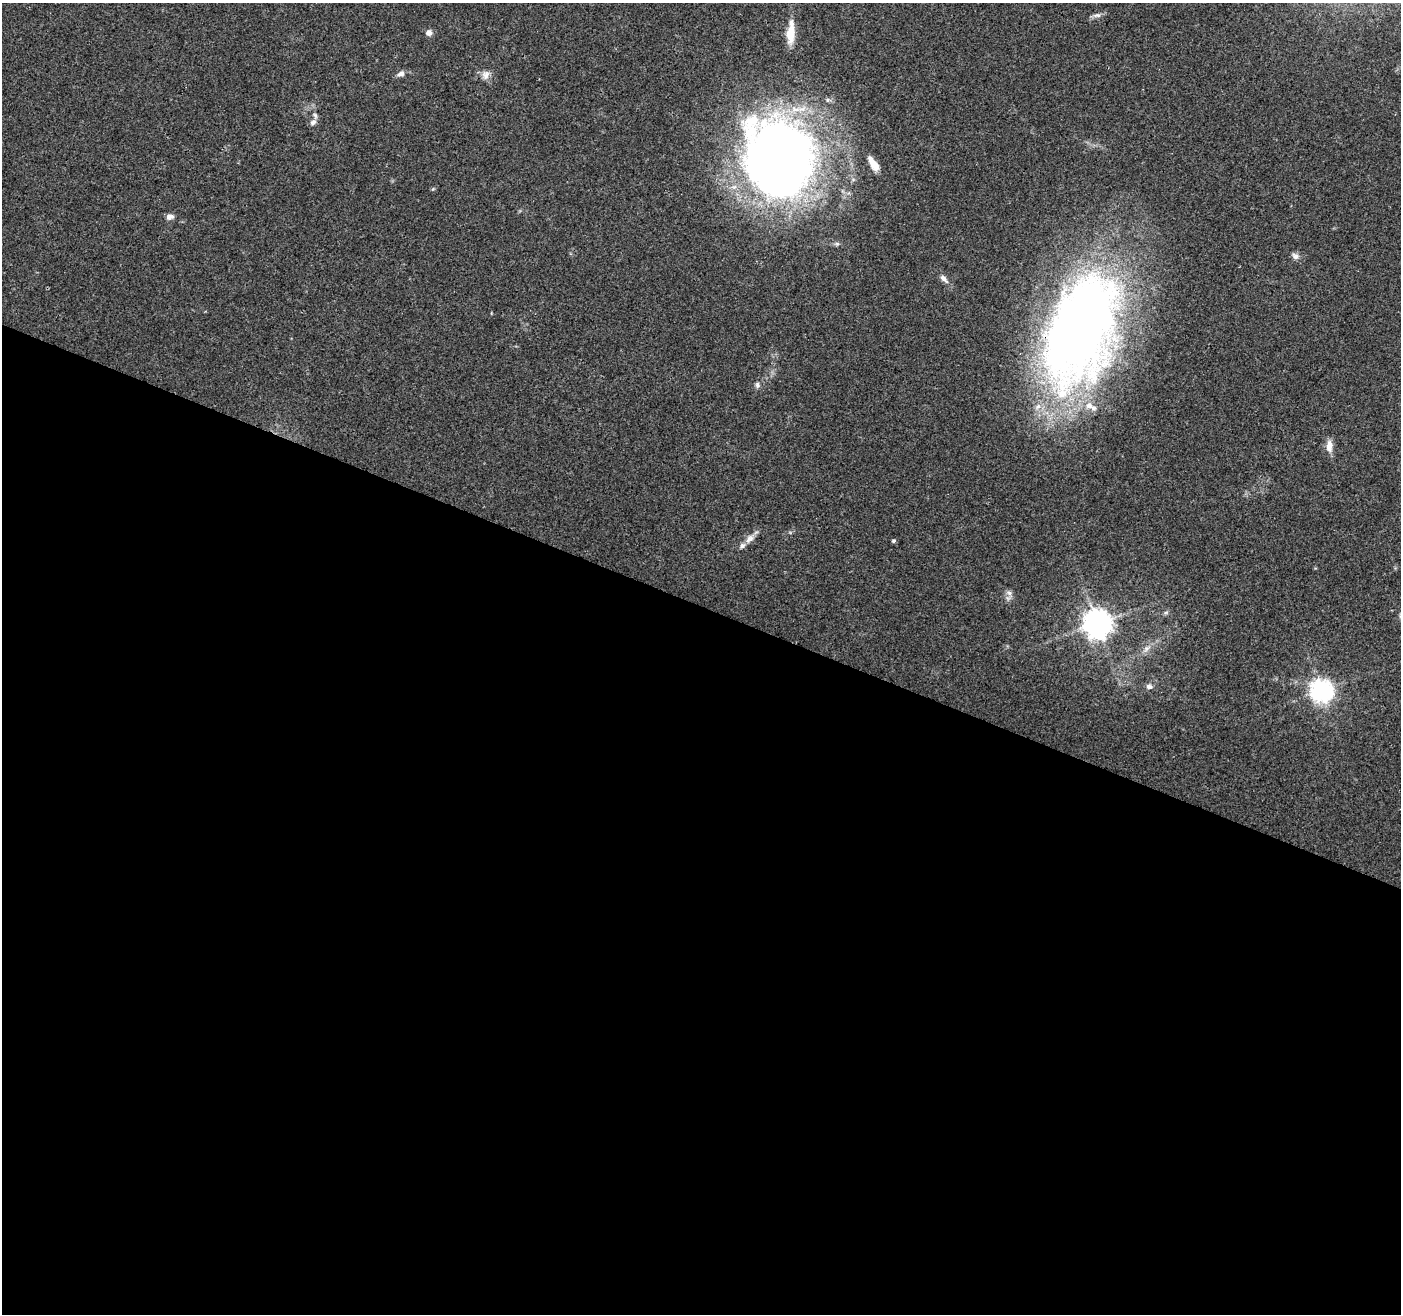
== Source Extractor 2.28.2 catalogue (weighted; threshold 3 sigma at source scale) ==
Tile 14 of 4 x 4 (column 2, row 4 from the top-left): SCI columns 1406-2804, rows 212-1523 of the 5612 x 5735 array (HDU 1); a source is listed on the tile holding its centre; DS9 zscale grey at full resolution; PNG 1403 x 1316 px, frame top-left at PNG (2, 3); no overlay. Shown black and unused: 54% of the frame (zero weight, under 3 of 4 exposures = <1% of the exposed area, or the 3 px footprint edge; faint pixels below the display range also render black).
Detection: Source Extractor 2.28.2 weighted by HDU 2 'WHT'; one run over the whole footprint, this tile lists its part. Background 0.0458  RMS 0.0038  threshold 0.017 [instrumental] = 3 sigma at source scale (4.5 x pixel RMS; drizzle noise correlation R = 1.50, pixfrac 1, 0.0396/0.0396 arcsec/px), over >= 5 px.
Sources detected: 27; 1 inside a brighter object's white glare — not listed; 4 inside a brighter listed object's ellipse — not listed separately; the other 22 listed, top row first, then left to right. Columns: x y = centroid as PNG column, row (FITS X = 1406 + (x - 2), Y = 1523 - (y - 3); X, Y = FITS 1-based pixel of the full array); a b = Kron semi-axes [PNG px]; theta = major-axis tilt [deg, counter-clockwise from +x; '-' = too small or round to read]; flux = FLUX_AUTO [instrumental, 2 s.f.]
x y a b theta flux
1097 15 13 6 7 1.4
429 33 7 7 - 1.8
791 33 30 9 86 7.5
401 73 8 6 21 1.7
485 75 13 10 87 2.5
313 122 9 7 35 1.4
779 158 71 60 -72 420
873 164 16 7 -56 4.7
170 217 10 8 0 1.7
1295 256 10 7 -35 1.7
944 279 12 6 -45 2
1081 327 131 67 73 350
757 385 8 6 -78 1.2
1329 446 16 8 -89 3.2
750 539 16 8 43 2.9
893 541 4 4 - 0.66
1009 593 10 6 -35 1.5
1166 613 8 4 9 0.72
1097 623 9 8 - 530
1147 648 12 6 38 2.1
1149 686 7 6 - 1.6
1321 691 8 7 - 290
Overlapping masked pixels (flux is a lower limit): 1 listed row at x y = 1081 327